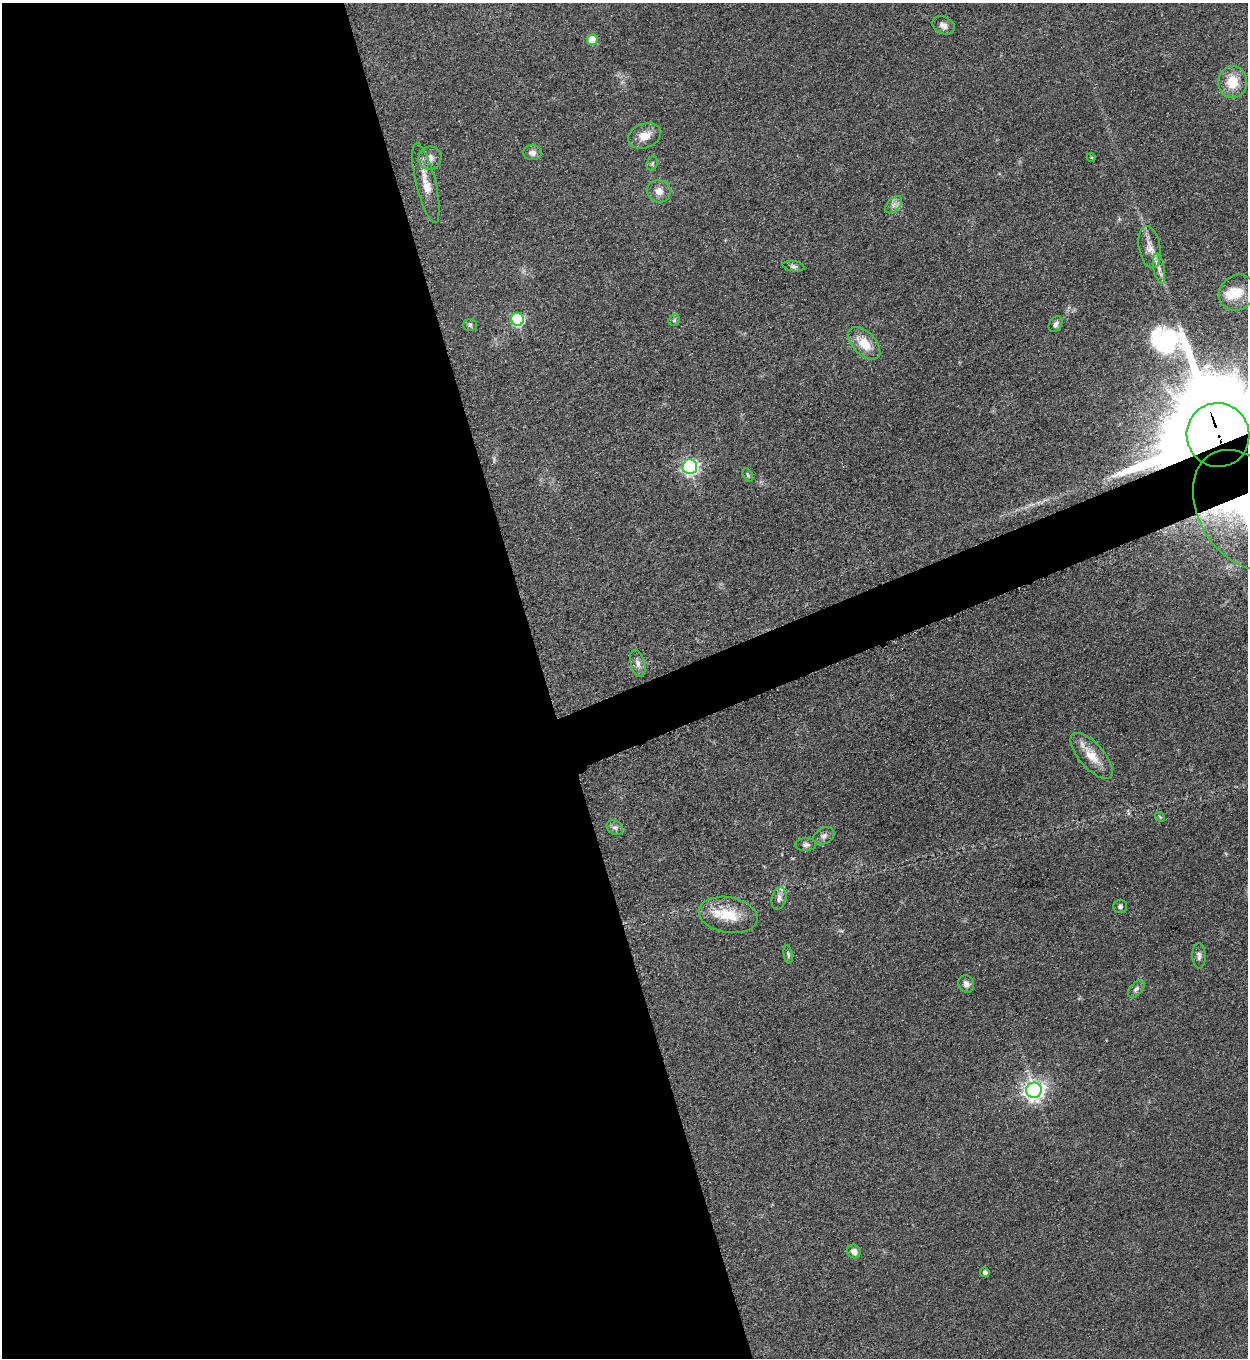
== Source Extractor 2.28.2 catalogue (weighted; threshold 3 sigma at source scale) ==
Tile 9 of 4 x 4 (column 1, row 3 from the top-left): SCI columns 287-1532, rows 1366-2721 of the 5427 x 5438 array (HDU 1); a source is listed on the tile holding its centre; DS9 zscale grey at full resolution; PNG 1250 x 1360 px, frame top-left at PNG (2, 3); each listed source drawn as its Kron ellipse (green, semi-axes under 4 px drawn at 4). Shown black and unused: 46% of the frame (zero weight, under 3 of 5 exposures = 1% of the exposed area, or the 3 px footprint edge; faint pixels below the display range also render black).
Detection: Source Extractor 2.28.2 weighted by HDU 2 'WHT'; one run over the whole footprint, this tile lists its part. Background 0.0634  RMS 0.0057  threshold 0.0255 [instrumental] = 3 sigma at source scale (4.5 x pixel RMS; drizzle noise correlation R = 1.50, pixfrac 1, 0.05/0.05 arcsec/px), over >= 5 px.
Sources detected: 41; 1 inside a brighter object's white glare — neither listed nor drawn; the other 40 listed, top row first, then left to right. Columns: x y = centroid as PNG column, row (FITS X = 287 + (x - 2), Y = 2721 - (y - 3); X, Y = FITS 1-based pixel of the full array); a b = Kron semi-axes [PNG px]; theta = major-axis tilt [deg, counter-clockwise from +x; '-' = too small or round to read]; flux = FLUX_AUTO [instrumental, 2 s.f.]
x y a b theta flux
944 25 12 8 -27 2.9
592 40 5 5 - 13
1232 82 16 14 85 13
645 136 17 12 20 6.8
532 153 9 7 -3 2.9
1091 157 4 3 - 0.47
430 158 11 11 - 4.5
652 163 7 5 69 1.1
426 183 41 10 -76 9.5
659 191 12 11 - 4.6
894 205 10 6 45 2.5
1150 247 21 10 -80 6.4
793 266 11 5 -10 1.5
1159 269 15 5 -80 3.1
1237 293 19 17 43 10
517 319 6 6 - 69
674 320 6 5 - 0.94
1055 324 8 6 56 2.1
470 325 7 5 -1 1.1
864 343 20 11 -46 12
1218 435 32 31 - 19000
690 467 7 7 - 150
748 475 7 4 -61 0.85
1243 510 64 44 -60 150
638 663 14 7 -76 3
1092 756 28 12 -49 11
1160 817 5 4 - 0.67
615 827 9 6 -34 1.9
824 836 11 8 30 2.5
806 844 10 6 2 1.9
779 898 11 7 77 2.7
1120 907 7 6 - 1.3
728 915 30 18 -10 18
788 954 9 4 -79 1
1199 956 12 6 -88 2.1
966 984 9 7 -64 2.8
1136 989 10 6 48 1.9
1034 1090 7 7 - 330
854 1251 7 6 - 3.4
985 1272 5 4 - 1.3
Overlapping masked pixels (flux is a lower limit): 2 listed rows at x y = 1218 435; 1243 510
Isophote crosses this tile's border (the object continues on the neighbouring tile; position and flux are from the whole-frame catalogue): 2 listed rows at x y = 1218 435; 1243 510